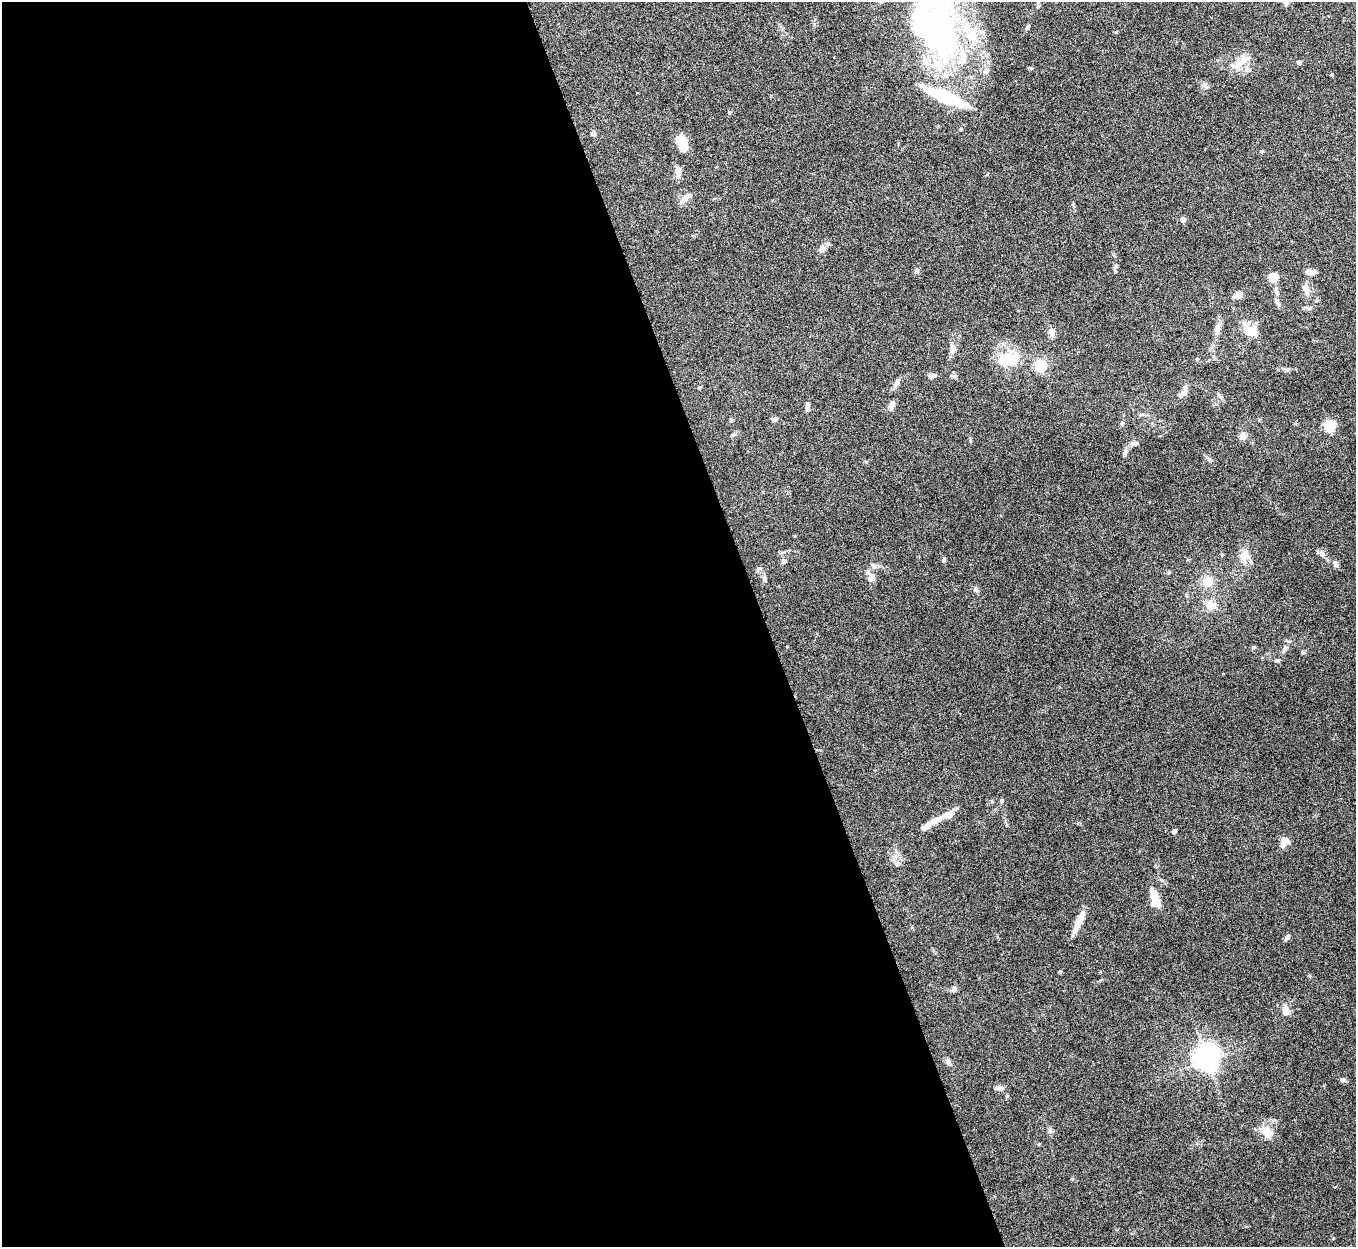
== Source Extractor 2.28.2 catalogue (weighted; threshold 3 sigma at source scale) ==
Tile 9 of 4 x 4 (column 1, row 3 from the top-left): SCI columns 2-1355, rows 1396-2640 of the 5421 x 5406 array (HDU 1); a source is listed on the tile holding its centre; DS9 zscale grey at full resolution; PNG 1358 x 1249 px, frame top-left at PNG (2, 2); no overlay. Shown black and unused: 56% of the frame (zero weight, under 5 of 10 exposures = <1% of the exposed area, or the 3 px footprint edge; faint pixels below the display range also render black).
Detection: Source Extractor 2.28.2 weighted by HDU 2 'WHT'; one run over the whole footprint, this tile lists its part. Background 0.146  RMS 0.0057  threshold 0.0235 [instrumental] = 3 sigma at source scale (4.09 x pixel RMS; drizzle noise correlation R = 1.36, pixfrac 0.8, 0.05/0.05 arcsec/px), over >= 5 px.
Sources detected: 86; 2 inside a brighter object's white glare — not listed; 8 inside a brighter listed object's ellipse — not listed separately; the other 76 listed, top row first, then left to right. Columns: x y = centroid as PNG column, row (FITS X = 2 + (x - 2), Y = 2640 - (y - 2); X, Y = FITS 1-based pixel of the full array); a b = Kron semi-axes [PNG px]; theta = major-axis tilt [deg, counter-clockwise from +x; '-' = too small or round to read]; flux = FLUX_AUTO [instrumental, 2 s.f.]
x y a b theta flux
1038 6 6 4 46 0.81
1027 27 8 5 61 0.95
942 30 108 39 -75 160
1242 62 31 8 34 6.9
1299 62 4 4 - 2.2
1248 70 9 7 -10 2.2
729 112 6 3 -72 0.53
593 133 6 5 - 1.7
683 144 18 9 -74 9.3
1261 152 5 3 - 0.58
678 173 16 7 -88 3
686 198 14 7 40 3.1
1183 220 4 4 - 3.9
821 248 9 7 67 2.8
1116 266 5 5 - 0.91
917 270 7 4 18 0.84
1311 272 9 5 -2 4.4
1273 278 5 5 - 28
1305 288 14 8 -61 3.2
1276 292 10 6 -69 1.8
1238 295 9 6 26 3.7
1277 302 13 5 -58 1.9
1308 308 10 5 -20 1.2
1217 329 15 8 75 3.2
1252 330 19 15 -13 7.4
1051 332 10 7 -80 3.3
952 349 15 7 89 3.3
1008 359 31 18 15 18
1197 359 5 4 - 0.58
1041 366 5 5 - 68
933 376 10 5 20 1.5
896 383 12 6 64 2.1
699 387 5 3 - 0.52
1185 389 13 7 88 2.7
892 405 13 7 66 2.1
807 407 13 4 90 1.8
1141 414 6 4 2 0.86
774 419 7 5 9 1.6
731 420 5 4 - 0.67
1122 423 5 5 - 1.1
1329 426 5 5 - 55
1243 436 4 4 - 7.6
1133 444 12 5 13 1.8
1125 452 10 5 71 1.5
1322 554 11 6 -65 1.8
1222 555 4 4 - 0.59
1244 555 14 12 66 5.1
944 559 6 5 - 0.85
784 561 5 5 - 2.6
1336 564 10 6 -49 1.8
874 566 8 5 -59 1.4
871 577 12 10 62 3.6
764 579 11 4 -90 1.2
1207 581 15 13 -74 6.4
976 590 7 4 -44 1
1211 605 13 11 -5 5.1
1253 647 6 4 0 0.69
1303 652 7 3 -37 0.67
1278 660 6 5 - 0.96
1002 801 5 5 - 0.87
992 802 5 3 - 0.57
946 815 18 9 13 4.6
927 826 19 7 40 3.7
1174 831 5 4 - 1.2
1285 841 10 8 5 3.2
897 864 8 7 - 1.8
1155 899 22 9 -72 8.2
1079 922 28 6 65 7.2
1287 938 10 5 49 1.4
954 989 9 5 -84 1.3
1285 1012 11 8 5 3.2
1207 1060 7 6 - 330
948 1062 13 5 -67 1.6
1343 1080 8 5 -7 1.3
999 1088 11 6 -4 2.2
1267 1131 15 10 -48 7.9
Isophote crosses this tile's border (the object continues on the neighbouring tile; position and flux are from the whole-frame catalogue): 2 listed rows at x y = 1038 6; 942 30
Unlisted compact peaks at least as high as the median listed source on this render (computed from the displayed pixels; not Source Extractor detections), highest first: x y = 1209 459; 1219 395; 1288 369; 1205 86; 1072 1179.